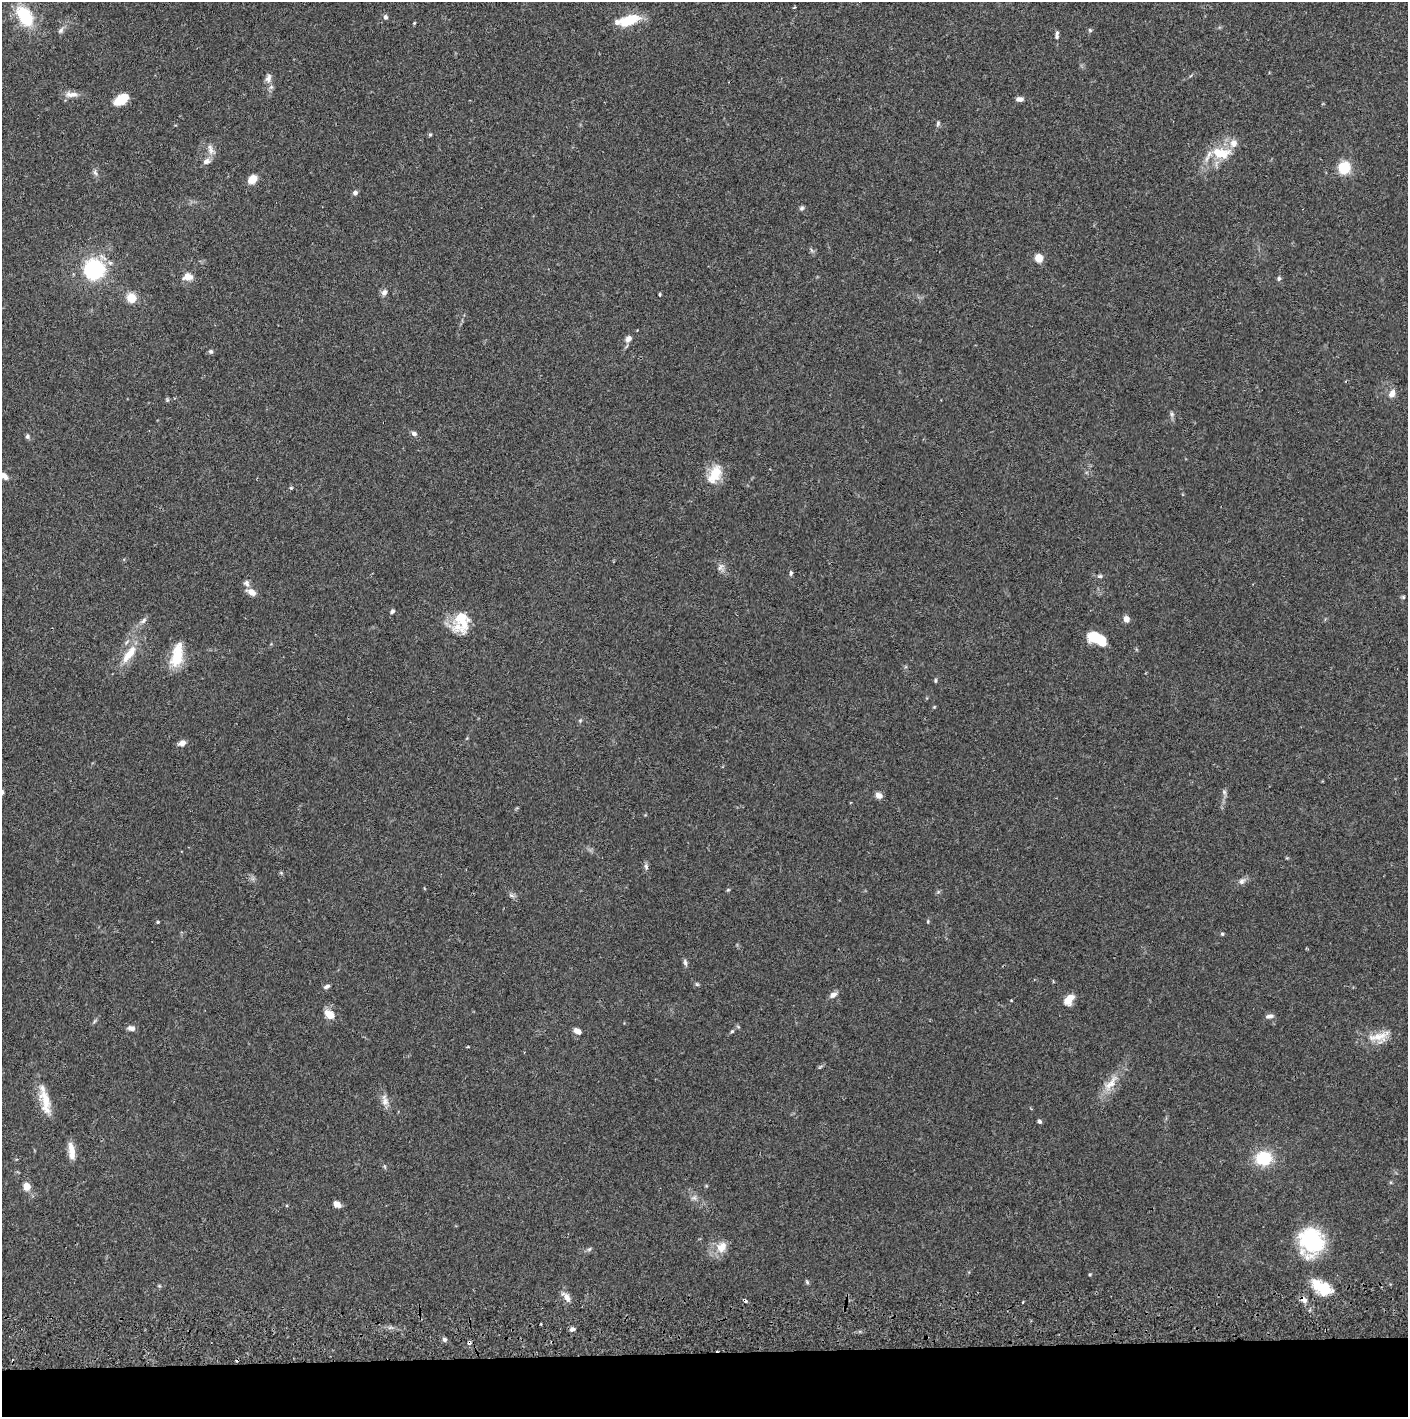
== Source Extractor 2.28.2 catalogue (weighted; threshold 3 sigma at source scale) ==
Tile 8 of 3 x 3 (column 2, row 3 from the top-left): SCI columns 1411-2816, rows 57-1471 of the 4229 x 4360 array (HDU 1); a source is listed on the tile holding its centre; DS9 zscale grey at full resolution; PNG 1410 x 1419 px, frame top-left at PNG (2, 2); no overlay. Shown black and unused: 5% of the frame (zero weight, under 2 of 3 exposures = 3% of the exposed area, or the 3 px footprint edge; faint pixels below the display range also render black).
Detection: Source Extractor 2.28.2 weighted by HDU 2 'WHT'; one run over the whole footprint, this tile lists its part. Background 0.0683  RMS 0.0049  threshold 0.0219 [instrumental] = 3 sigma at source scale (4.5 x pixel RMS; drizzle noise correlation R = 1.50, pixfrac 1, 0.05/0.05 arcsec/px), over >= 5 px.
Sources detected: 104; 1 inside a brighter object's white glare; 3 cosmic-ray / hot-pixel residue — not listed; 2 inside a brighter listed object's ellipse — not listed separately; the other 98 listed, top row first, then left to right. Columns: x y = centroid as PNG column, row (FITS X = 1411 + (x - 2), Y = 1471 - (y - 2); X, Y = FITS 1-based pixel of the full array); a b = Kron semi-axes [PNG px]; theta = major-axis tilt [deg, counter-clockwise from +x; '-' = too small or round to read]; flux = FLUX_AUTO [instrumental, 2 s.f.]
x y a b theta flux
794 8 4 3 - 0.43
25 16 19 12 -56 25
385 17 6 5 - 1.3
628 20 23 10 20 14
414 23 4 3 - 0.44
61 30 10 6 52 1.5
1090 30 6 5 - 0.69
1057 33 8 6 77 1.2
268 78 12 8 77 2.5
71 94 20 8 -1 3.5
121 99 16 9 32 9.7
1020 99 8 5 0 2.1
938 123 7 5 75 0.92
430 135 5 4 - 0.64
211 150 16 8 -70 3.2
1221 153 26 14 -6 12
206 161 11 8 28 2.2
1344 168 13 12 - 11
95 172 9 5 -73 1.4
252 179 7 5 44 10
355 192 6 5 - 1.3
802 208 7 5 17 0.94
1039 258 6 5 - 8.7
94 269 16 16 - 46
188 277 11 8 -1 4.3
1279 278 6 5 - 0.9
384 292 7 6 - 2
660 294 4 3 - 0.54
131 298 10 10 - 6.7
628 339 8 6 46 2.3
211 351 6 6 - 0.9
1392 393 11 7 66 3.1
167 400 6 5 - 0.68
1172 414 6 5 - 1
414 434 6 5 - 1.7
27 436 6 6 - 1
715 474 25 13 61 11
4 476 11 6 -40 2.3
291 488 4 4 - 0.6
720 567 12 6 60 1.8
791 573 6 4 90 0.94
1100 576 6 5 - 0.87
246 583 9 7 -61 1.6
251 592 12 7 -28 3.5
1403 597 5 5 - 0.59
392 611 5 4 - 1
1126 619 6 5 - 3.3
143 620 10 5 49 1.6
461 621 27 18 85 15
1097 639 21 10 -26 13
129 654 30 10 53 9.5
177 655 29 12 78 13
935 680 5 4 - 0.66
934 707 5 4 - 0.44
580 720 6 4 1 0.59
182 743 8 6 21 2.6
1224 792 6 6 - 1.1
879 795 8 7 - 2.5
646 866 8 6 -75 1.2
1242 881 9 7 28 1.9
728 890 6 3 19 0.51
511 895 8 5 -29 1.3
928 921 5 3 - 0.5
158 922 4 3 - 0.54
1222 934 4 4 - 0.65
685 962 10 5 -74 1.2
697 984 6 5 - 0.69
327 986 8 5 21 1.3
833 995 9 6 27 2.2
1069 1000 12 8 53 5.8
330 1014 9 6 -40 7.5
1269 1016 10 5 12 1.7
131 1028 10 7 -5 1.9
578 1031 10 6 -28 2.6
732 1031 5 4 - 0.61
1378 1037 31 12 7 8.3
468 1047 4 2 - 0.51
1111 1083 30 10 52 8.1
45 1101 36 11 -79 10
385 1101 15 9 -89 3.2
1039 1121 4 4 - 1.3
71 1151 20 7 -83 5.4
1263 1158 17 15 7 18
385 1167 7 3 -71 0.62
27 1186 7 6 - 6
694 1198 9 6 -7 1.5
337 1204 8 6 -33 2.7
1310 1241 35 21 -84 38
722 1247 15 12 51 6.2
589 1249 7 4 37 0.84
1090 1274 4 3 - 0.49
807 1282 6 5 - 0.83
1322 1287 26 13 -33 15
567 1297 14 7 -56 3.2
1304 1300 10 7 -39 2.3
1023 1302 3 2 - 0.42
572 1329 6 5 - 1.7
444 1339 7 6 - 1.1
Overlapping masked pixels (flux is a lower limit): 1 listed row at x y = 1304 1300
Isophote crosses this tile's border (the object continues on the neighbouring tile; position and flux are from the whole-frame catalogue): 1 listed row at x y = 4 476